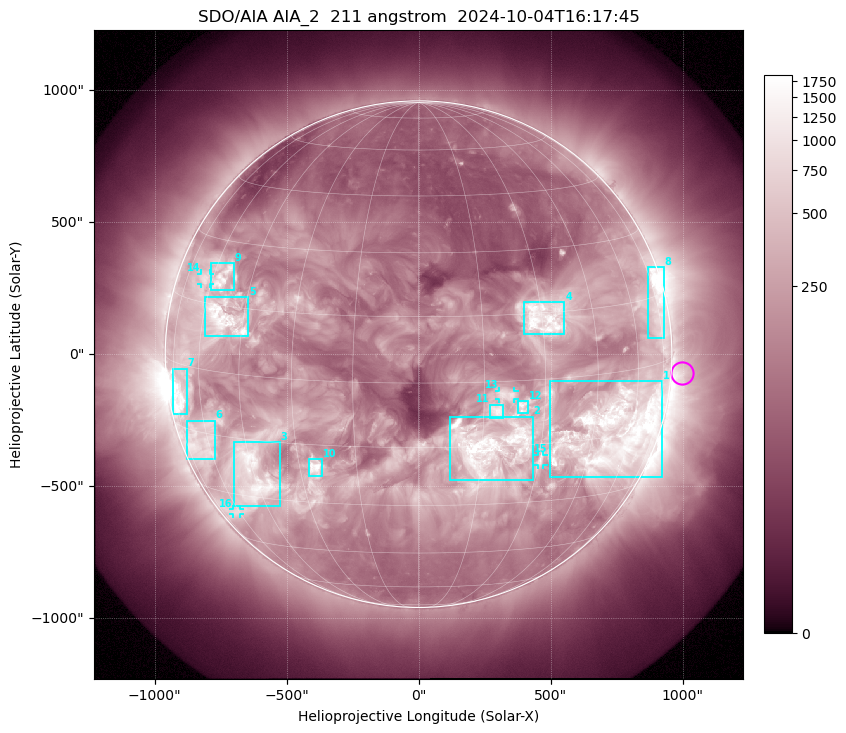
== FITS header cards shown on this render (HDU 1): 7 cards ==
TELESCOP= 'SDO/AIA '           / For AIA: SDO/AIA
INSTRUME= 'AIA_2   '           / For AIA: AIA_ATA1, AIA_ATA2, AIA_ATA3 or AIA_AT
WAVELNTH=                  211 / [angstrom] Wavelength
WAVEUNIT= 'angstrom'           / Wavelength unit: angstrom
DATE-OBS= '2024-10-04T16:17:45.631' / [ISO] Date when observation started; ISO 8
CTYPE1  = 'HPLN-TAN'           / CTYPE1: HPLN
CTYPE2  = 'HPLT-TAN'           / CTYPE2: HPLT

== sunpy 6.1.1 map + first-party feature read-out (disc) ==
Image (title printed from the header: SDO/AIA AIA_2  211 angstrom  2024-10-04T16:17:45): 1024 x 1024 px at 2.4 arcsec/px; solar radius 960 arcsec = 400 px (full disc in frame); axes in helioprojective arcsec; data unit not stated in the header (colour bar unlabelled)
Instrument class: DISC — disc imager (sunpy class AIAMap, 211 A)
Bright regions (active regions / flare kernels): reference = the median radial profile (limb darkening/brightening removed); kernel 9 px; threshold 5 sigma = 596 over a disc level ~161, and >= 1.15x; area >= 12 px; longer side >= 10 px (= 24 arcsec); searched inside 0.97 R_sun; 16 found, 16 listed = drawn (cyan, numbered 1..; 4 of them under ~33 arcsec drawn as corner ticks so the feature stays visible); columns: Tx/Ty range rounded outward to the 5 arcsec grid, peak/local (2 s.f.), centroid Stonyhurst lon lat
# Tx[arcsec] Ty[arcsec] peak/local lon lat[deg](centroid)
1 495..925 -465..-100 17 +53 -14
2 120..435 -480..-235 13 +16 -15
3 -700..-525 -575..-330 10 -46 -24
4 400..555 75..200 10 +31 +14
5 -810..-645 70..215 11 -52 +12
6 -880..-770 -395..-250 7 -64 -18
7 -930..-875 -230..-55 14 -71 -7
8 865..930 60..330 11 +74 +13
9 -785..-700 245..345 8.9 -56 +21
10 -415..-365 -465..-395 7.5 -26 -21
11 270..320 -240..-190 7.7 +18 -7
12 375..415 -225..-175 7.3 +24 -6
13 305..365 -170..-140 6.3 +20 -3
14 -825..-790 265..305 7.5 -64 +20
15 450..475 -420..-380 5.1 +31 -19
16 -705..-675 -605..-585 5.4 -62 -36
Off-limb structures (1.02-1.3 R_sun): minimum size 162 px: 4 found; the strongest spans PA ~235..305 deg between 1.02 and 1.3 R_sun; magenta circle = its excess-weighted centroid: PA ~265 deg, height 1.04 R_sun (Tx ~995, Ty ~-75 arcsec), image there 3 x the reference